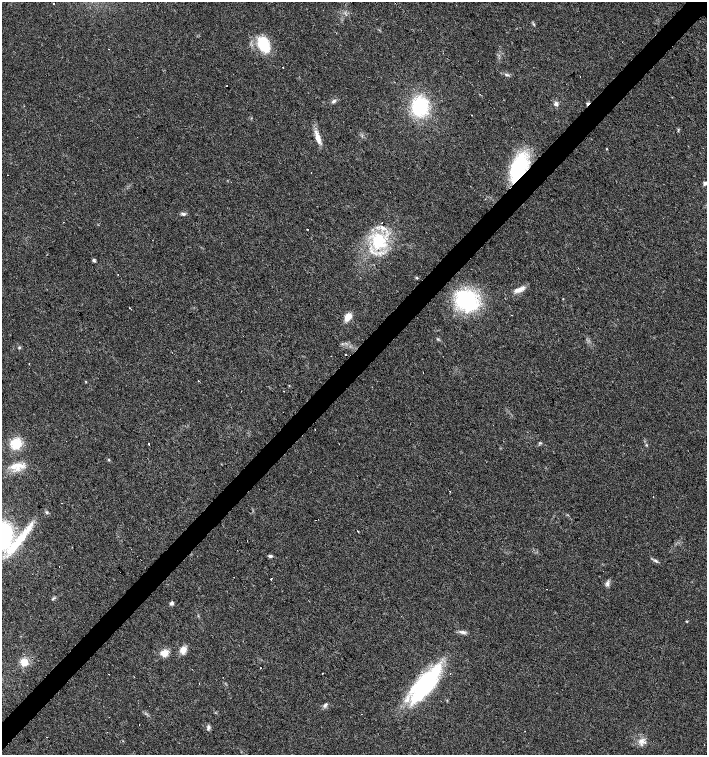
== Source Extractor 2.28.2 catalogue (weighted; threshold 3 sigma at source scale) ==
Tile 7 of 4 x 4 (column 3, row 2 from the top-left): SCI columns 3037-4445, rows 3009-4513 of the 6005 x 6018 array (HDU 1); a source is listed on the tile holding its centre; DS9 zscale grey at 2 x 2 block average (1 PNG px = mean of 2 x 2 image px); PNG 709 x 757 px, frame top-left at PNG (2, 2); no overlay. Shown black and unused: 4% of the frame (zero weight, under 3 of 4 exposures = <1% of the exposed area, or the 3 px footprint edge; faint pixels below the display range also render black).
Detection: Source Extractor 2.28.2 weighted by HDU 2 'WHT'; one run over the whole footprint, this tile lists its part. Background 0.0164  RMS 0.0027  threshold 0.0124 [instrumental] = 3 sigma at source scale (4.5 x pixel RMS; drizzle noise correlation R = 1.50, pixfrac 1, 0.0396/0.0396 arcsec/px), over >= 5 px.
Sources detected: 79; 1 inside a brighter object's white glare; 10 cosmic-ray / hot-pixel residue — not listed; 5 inside a brighter listed object's ellipse — not listed separately; the other 63 listed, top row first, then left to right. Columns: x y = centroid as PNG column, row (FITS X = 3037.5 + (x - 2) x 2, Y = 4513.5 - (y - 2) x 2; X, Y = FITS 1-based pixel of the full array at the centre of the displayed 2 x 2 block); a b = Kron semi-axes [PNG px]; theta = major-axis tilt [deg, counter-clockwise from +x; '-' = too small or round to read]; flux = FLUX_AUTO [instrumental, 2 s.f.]
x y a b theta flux
53 4 2 2 - 0.38
534 24 3 2 - 0.49
263 44 13 9 -67 27
283 67 2 2 - 1.9
506 74 7 3 -26 1.2
580 77 2 2 - 0.34
227 86 2 2 - 1.3
480 94 3 2 - 0.31
334 101 7 4 32 1.5
556 104 5 5 - 1.9
588 104 5 2 - 2.6
420 106 18 15 82 45
318 138 16 6 -72 5.7
607 149 3 2 - 0.37
519 168 20 10 69 76
705 183 4 4 - 1.5
183 214 5 4 - 1.5
307 229 2 2 - 1
378 241 22 19 -79 33
94 260 5 3 - 1.1
118 275 2 2 - 0.58
416 278 3 3 - 0.64
518 290 14 5 21 4.5
467 301 23 18 -36 60
129 308 2 2 - 0.41
511 315 2 2 - 0.78
348 317 8 6 52 7.1
19 348 4 3 - 0.77
346 355 2 2 - 0.71
198 381 2 2 - 0.36
283 391 2 2 - 0.59
315 430 2 2 - 0.3
16 443 9 8 - 17
540 443 5 3 - 0.76
148 444 2 2 - 0.44
646 445 4 2 - 0.6
109 460 3 2 - 0.49
14 466 14 7 27 6.5
450 492 2 2 - 1.3
653 497 2 2 - 0.85
315 520 2 2 - 0.62
358 531 2 2 - 0.61
3 536 16 10 78 100
18 542 57 8 51 26
270 556 5 3 - 1.2
656 561 6 3 -56 1.1
234 577 2 2 - 0.75
271 579 2 2 - 3.2
607 584 6 4 -58 1.8
53 599 7 2 32 0.8
172 603 5 4 - 1.6
687 621 4 2 - 0.44
463 632 8 4 -18 2.1
183 650 9 7 80 4.6
164 653 10 8 18 5.6
24 662 10 9 - 6.9
260 668 2 2 - 0.92
322 673 2 2 - 1.6
423 688 53 16 49 68
325 705 7 4 47 1.5
139 725 2 2 - 0.41
208 727 7 4 88 1.4
641 741 9 5 -27 3.4
Overlapping masked pixels (flux is a lower limit): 2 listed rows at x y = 588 104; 519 168
Isophote crosses this tile's border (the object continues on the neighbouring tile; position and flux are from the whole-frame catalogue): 2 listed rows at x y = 705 183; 3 536
Diffuse or blended objects may show on this block-average render without a row.